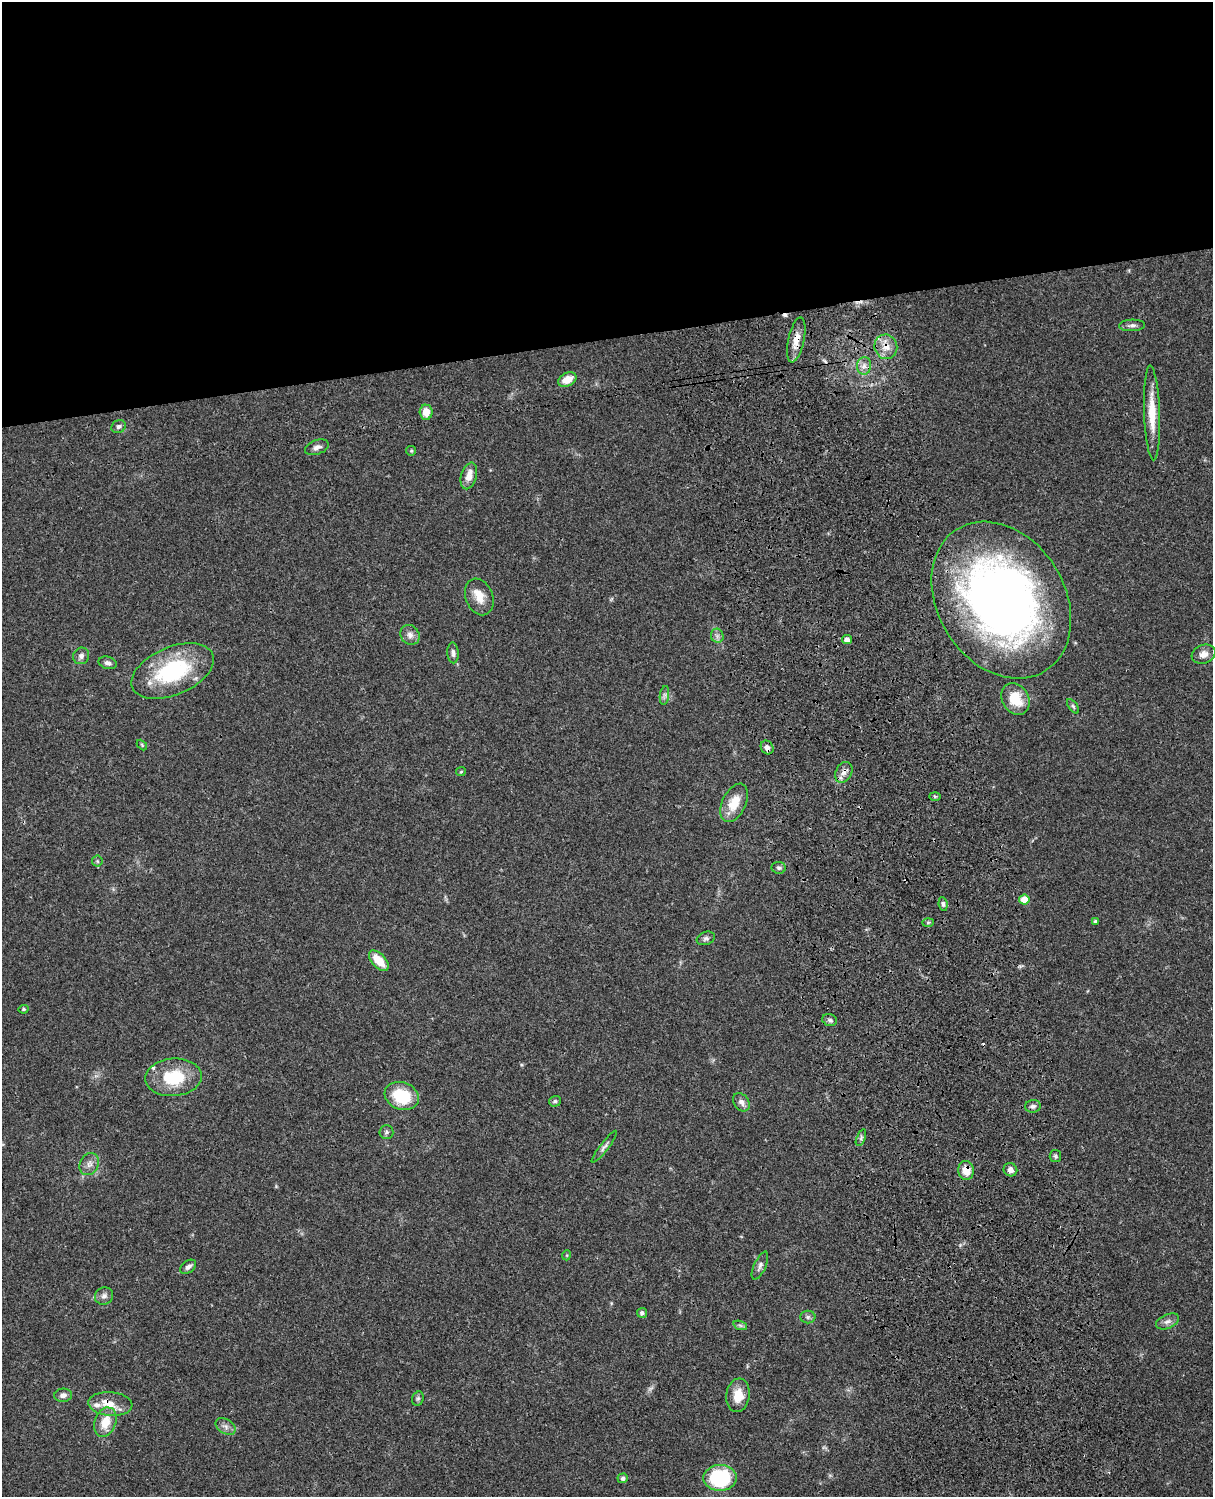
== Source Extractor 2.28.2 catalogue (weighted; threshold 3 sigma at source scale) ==
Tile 2 of 4 x 3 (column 2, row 1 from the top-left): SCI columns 1332-2542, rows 3265-4759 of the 5084 x 4921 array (HDU 1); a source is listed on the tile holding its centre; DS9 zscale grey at full resolution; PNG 1215 x 1499 px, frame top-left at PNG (2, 2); each listed source drawn as its Kron ellipse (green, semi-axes under 4 px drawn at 4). Shown black and unused: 23% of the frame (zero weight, under 3 of 4 exposures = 6% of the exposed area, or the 3 px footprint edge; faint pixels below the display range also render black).
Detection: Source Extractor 2.28.2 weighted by HDU 2 'WHT'; one run over the whole footprint, this tile lists its part. Background 0.0745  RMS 0.0057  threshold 0.0258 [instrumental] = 3 sigma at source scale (4.5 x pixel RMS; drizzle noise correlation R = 1.50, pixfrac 1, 0.05/0.05 arcsec/px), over >= 5 px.
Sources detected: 75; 1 too faint to see at this stretch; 2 cosmic-ray / hot-pixel residue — neither listed nor drawn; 4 inside a brighter listed object's ellipse — not listed separately; the other 68 listed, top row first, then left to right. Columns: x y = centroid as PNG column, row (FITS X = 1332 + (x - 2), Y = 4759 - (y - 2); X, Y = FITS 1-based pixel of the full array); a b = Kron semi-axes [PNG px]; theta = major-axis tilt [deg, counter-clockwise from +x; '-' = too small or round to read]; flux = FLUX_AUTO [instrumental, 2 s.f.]
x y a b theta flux
1132 325 13 5 2 2
796 340 23 8 77 7.1
886 347 12 11 - 6.5
864 366 9 7 88 2.9
567 379 10 6 25 7.9
426 412 7 6 - 7
1152 413 47 8 -88 14
119 426 7 6 - 1.5
317 447 12 7 20 2.5
411 451 5 4 - 0.69
469 476 14 7 73 5.7
479 597 19 13 -68 7.3
1001 600 83 63 -58 380
410 635 10 9 - 3
717 636 7 6 - 1.7
847 640 5 4 - 3.1
453 653 10 5 -86 1.9
1204 654 12 9 20 3.8
81 656 8 7 - 2.2
108 663 9 6 -15 2
173 671 43 24 23 51
664 695 9 4 82 1.6
1015 699 17 13 -61 14
1073 706 8 4 -54 1.1
142 745 6 3 -46 0.61
767 747 7 6 - 2.4
461 772 5 4 - 0.63
844 772 11 8 62 3.1
935 796 6 4 -2 0.74
734 803 20 11 64 12
97 861 5 5 - 0.87
779 868 7 6 - 1.3
1024 900 5 5 - 9.4
943 904 7 4 -83 1.3
1095 921 4 4 - 1.1
928 923 6 4 2 0.87
706 938 9 6 19 1.5
379 961 12 7 -47 12
24 1009 5 4 - 0.9
830 1020 7 5 -16 1.5
173 1077 28 18 4 25
402 1096 17 13 -19 23
555 1101 6 5 - 1.2
741 1102 10 7 -56 2.6
1033 1106 8 6 2 1.7
386 1132 7 7 - 1.5
861 1138 9 4 69 1.3
604 1147 20 4 52 2
1055 1156 6 5 - 1.1
89 1164 11 9 61 3.4
966 1170 9 8 - 7.3
1010 1170 7 6 - 2.8
567 1255 5 3 - 0.51
760 1266 15 6 66 2.2
188 1267 9 6 36 2.1
104 1296 9 8 - 2.4
642 1313 5 5 - 1.7
808 1317 8 6 0 1.4
1167 1321 12 7 23 2.6
740 1325 7 4 -19 1.2
63 1395 9 6 5 2.5
738 1395 17 11 82 8.9
418 1399 7 5 69 1.2
110 1404 22 12 -5 8.2
105 1422 15 10 70 9.8
226 1426 11 7 -30 2.6
623 1478 5 5 - 1.5
720 1478 16 13 0 46
Overlapping masked pixels (flux is a lower limit): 7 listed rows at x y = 796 340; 886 347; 1001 600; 767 747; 844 772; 966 1170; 110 1404